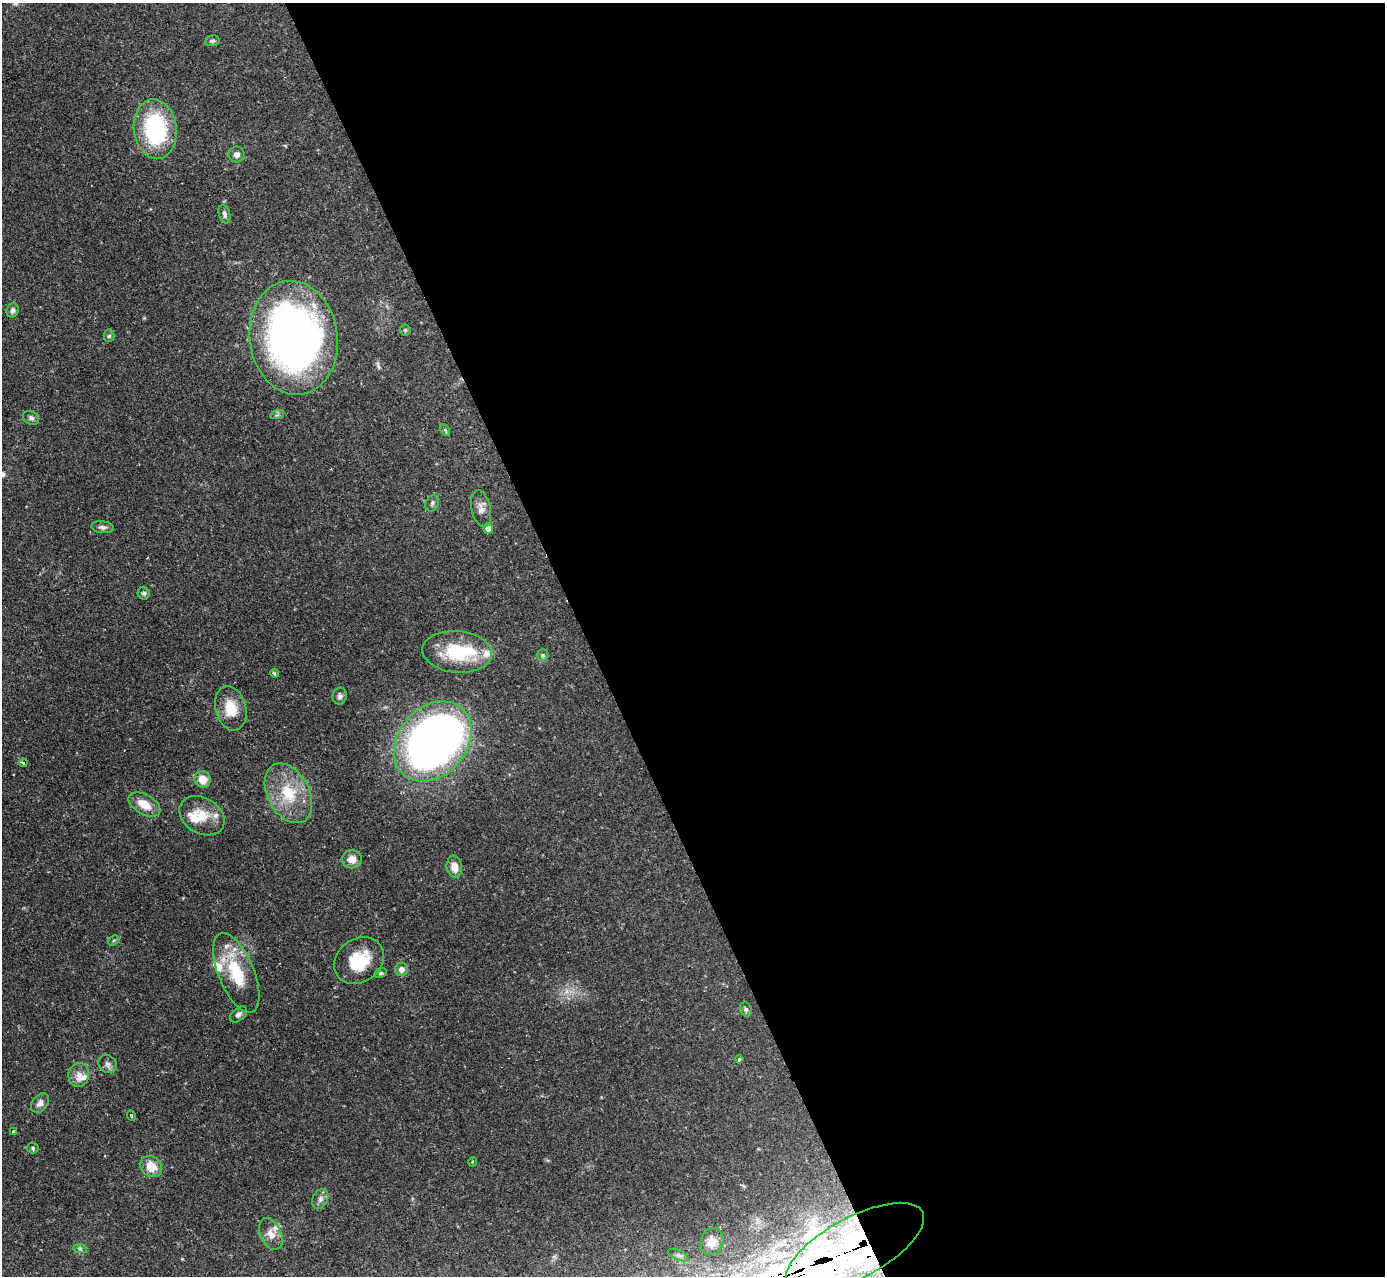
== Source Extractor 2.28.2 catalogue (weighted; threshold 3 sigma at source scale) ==
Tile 8 of 4 x 4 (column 4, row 2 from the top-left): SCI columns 4151-5533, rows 2692-3965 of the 5533 x 5515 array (HDU 1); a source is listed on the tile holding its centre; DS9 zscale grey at full resolution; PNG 1387 x 1278 px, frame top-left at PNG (2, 3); each listed source drawn as its Kron ellipse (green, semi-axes under 4 px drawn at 4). Shown black and unused: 58% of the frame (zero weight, under 2 of 3 exposures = <1% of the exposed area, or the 3 px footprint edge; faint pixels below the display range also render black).
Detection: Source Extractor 2.28.2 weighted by HDU 2 'WHT'; one run over the whole footprint, this tile lists its part. Background 0.121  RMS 0.0064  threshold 0.0289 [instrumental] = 3 sigma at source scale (4.5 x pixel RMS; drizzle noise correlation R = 1.50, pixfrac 1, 0.05/0.05 arcsec/px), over >= 5 px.
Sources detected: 60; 1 inside a brighter object's white glare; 1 long thin detection or spike segment (spike, bleed or trail) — neither listed nor drawn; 7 inside a brighter listed object's ellipse — not listed separately; the other 51 listed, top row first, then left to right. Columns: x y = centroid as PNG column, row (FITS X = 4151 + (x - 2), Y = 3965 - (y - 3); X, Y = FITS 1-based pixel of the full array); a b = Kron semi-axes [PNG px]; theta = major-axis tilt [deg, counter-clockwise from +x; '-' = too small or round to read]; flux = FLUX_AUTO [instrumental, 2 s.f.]
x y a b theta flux
212 41 7 5 9 1.4
155 129 30 21 -83 69
236 154 8 8 - 3.2
225 214 9 5 -75 2.1
13 310 7 6 - 2.5
405 330 5 5 - 0.98
109 336 6 5 - 1.2
294 338 57 44 -82 350
277 415 7 4 19 1.1
31 418 8 6 -29 1.8
445 430 6 4 -56 0.89
432 503 9 6 64 2
481 509 19 9 -77 4.6
103 527 11 6 -6 2.1
488 529 5 4 - 5.4
144 593 6 6 - 1.7
457 652 35 20 -5 39
543 655 6 5 - 1.2
274 673 4 4 - 1.2
340 696 8 7 - 2
231 708 22 15 -76 15
433 741 44 34 49 470
23 763 4 3 - 1.1
202 779 8 8 - 9.9
288 793 32 21 -62 27
144 805 17 10 -30 11
202 816 24 17 -31 15
352 859 10 9 - 6
454 867 11 7 -82 6.9
114 941 6 4 45 0.86
359 961 26 21 36 25
401 969 7 6 - 3.6
236 973 42 18 -67 31
380 973 6 4 27 1.1
746 1009 7 5 -69 1.4
238 1014 10 6 42 2.1
739 1059 4 3 - 0.66
108 1064 10 8 -43 2.6
79 1075 12 10 76 5
40 1103 11 7 52 3.6
131 1116 5 3 - 1.2
13 1132 3 3 - 5.1
33 1148 6 5 - 1.1
472 1162 5 3 - 0.52
151 1167 11 10 - 10
320 1199 10 7 64 2.9
271 1234 16 10 -65 6.2
712 1241 14 11 69 6.1
855 1248 77 30 28 470
80 1249 7 4 -1 1.2
679 1255 11 4 -23 1.9
Overlapping masked pixels (flux is a lower limit): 1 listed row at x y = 855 1248
Isophote crosses this tile's border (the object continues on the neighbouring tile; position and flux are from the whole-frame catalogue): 1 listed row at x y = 855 1248